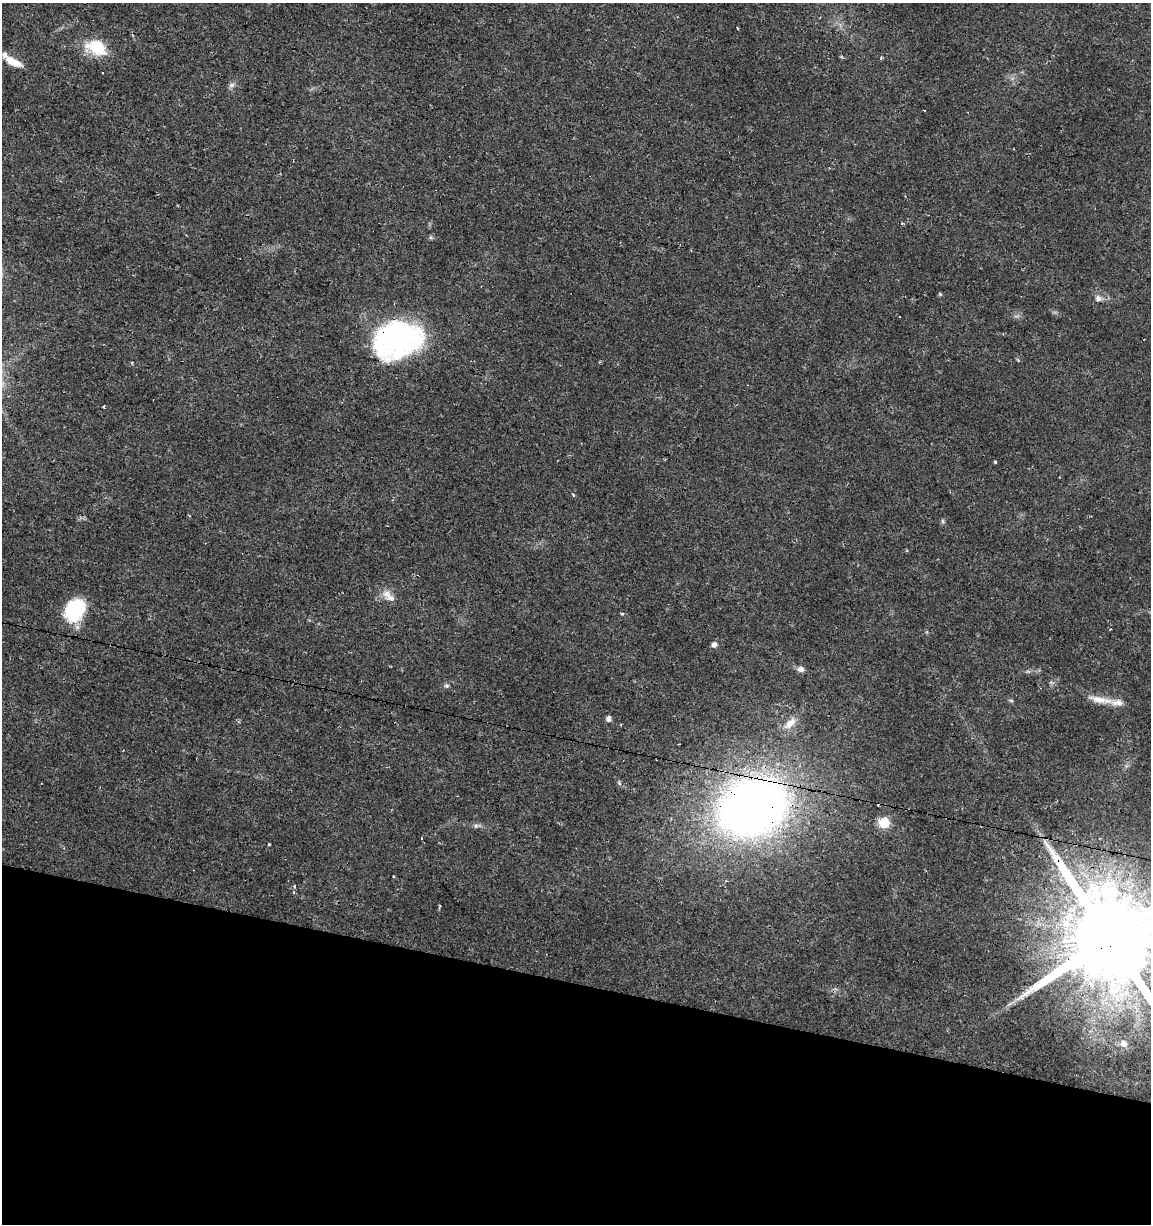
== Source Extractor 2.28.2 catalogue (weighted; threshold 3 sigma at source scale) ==
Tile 15 of 4 x 4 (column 3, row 4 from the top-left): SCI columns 2586-3734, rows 1-1222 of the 5107 x 4898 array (HDU 1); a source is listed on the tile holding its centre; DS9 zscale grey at full resolution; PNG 1153 x 1226 px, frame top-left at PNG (2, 3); no overlay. Shown black and unused: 20% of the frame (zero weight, under 2 of 3 exposures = <1% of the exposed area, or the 3 px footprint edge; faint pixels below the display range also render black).
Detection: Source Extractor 2.28.2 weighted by HDU 2 'WHT'; one run over the whole footprint, this tile lists its part. Background 0.0135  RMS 0.0032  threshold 0.0142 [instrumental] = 3 sigma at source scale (4.5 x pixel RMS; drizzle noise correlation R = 1.50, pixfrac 1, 0.0396/0.0396 arcsec/px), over >= 5 px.
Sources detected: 52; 2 inside a brighter object's white glare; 10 cosmic-ray / hot-pixel residue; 1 long thin detection or spike segment (spike, bleed or trail) — not listed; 5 inside a brighter listed object's ellipse — not listed separately; the other 34 listed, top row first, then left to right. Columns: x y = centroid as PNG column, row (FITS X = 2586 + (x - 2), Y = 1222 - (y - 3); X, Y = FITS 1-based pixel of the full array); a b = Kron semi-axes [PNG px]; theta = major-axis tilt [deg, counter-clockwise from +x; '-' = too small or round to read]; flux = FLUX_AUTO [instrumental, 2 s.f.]
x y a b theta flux
737 28 4 3 - 0.71
97 48 16 11 -28 16
14 62 21 7 -26 4.5
232 85 9 6 16 0.97
902 224 3 3 - 3
431 237 6 5 - 0.49
940 294 6 3 -46 0.39
1098 298 9 8 - 1.5
402 330 42 23 -14 30
132 363 5 3 - 0.41
995 462 3 3 - 0.46
573 495 5 3 - 0.32
943 521 6 4 -88 0.51
387 594 14 9 2 2.6
75 610 28 20 62 17
622 614 4 4 - 0.42
714 644 6 6 - 1.2
801 669 8 7 - 1.4
447 686 7 5 1 0.59
1098 699 27 9 -13 4.3
1011 700 7 3 -9 0.44
609 719 5 5 - 1.7
790 723 19 9 39 3.3
619 783 7 5 -68 0.61
752 807 47 37 21 290
884 822 6 6 - 23
476 826 7 4 45 0.66
421 838 3 2 - 0.49
269 844 3 3 - 6.8
1053 853 19 11 -60 5.1
393 877 3 3 - 0.96
294 887 4 3 - 0.88
1109 937 27 21 -19 9500
1123 1044 12 11 - 2.9
Overlapping masked pixels (flux is a lower limit): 3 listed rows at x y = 402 330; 752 807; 1109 937
Isophote crosses this tile's border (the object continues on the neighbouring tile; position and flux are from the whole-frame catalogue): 1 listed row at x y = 1109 937